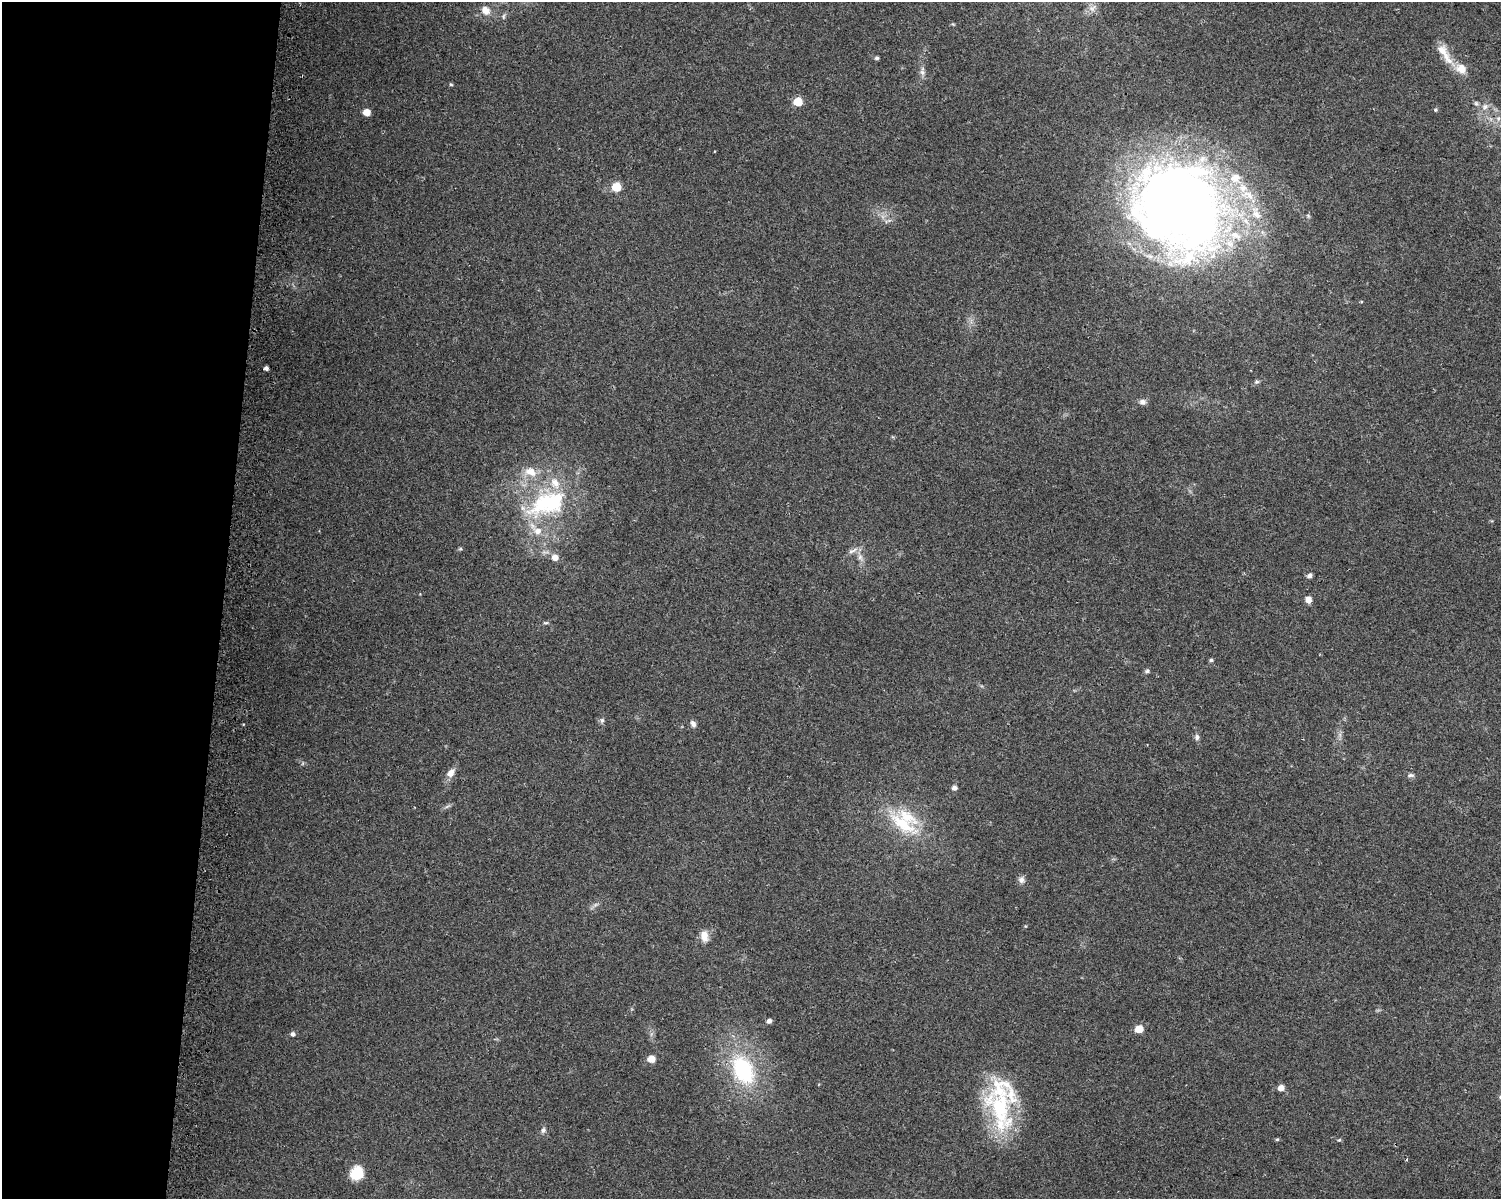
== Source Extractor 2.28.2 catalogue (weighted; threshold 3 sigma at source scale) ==
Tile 4 of 3 x 4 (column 1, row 2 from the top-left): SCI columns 317-1815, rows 2396-3592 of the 5070 x 4801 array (HDU 1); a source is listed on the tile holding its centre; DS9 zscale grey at full resolution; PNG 1503 x 1201 px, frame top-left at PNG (2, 2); no overlay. Shown black and unused: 15% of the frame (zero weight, under 2 of 3 exposures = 2% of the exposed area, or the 3 px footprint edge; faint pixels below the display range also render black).
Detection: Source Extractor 2.28.2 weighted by HDU 2 'WHT'; one run over the whole footprint, this tile lists its part. Background 0.0423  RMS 0.011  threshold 0.0477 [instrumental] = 3 sigma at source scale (4.5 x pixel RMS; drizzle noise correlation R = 1.50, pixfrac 1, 0.0396/0.0396 arcsec/px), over >= 5 px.
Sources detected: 67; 2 inside a brighter object's white glare — not listed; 11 inside a brighter listed object's ellipse — not listed separately; the other 54 listed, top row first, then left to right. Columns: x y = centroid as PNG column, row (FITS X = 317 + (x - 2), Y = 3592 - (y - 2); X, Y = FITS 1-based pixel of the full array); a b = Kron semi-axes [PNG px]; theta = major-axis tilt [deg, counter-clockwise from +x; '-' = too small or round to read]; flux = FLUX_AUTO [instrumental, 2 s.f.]
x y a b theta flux
1092 8 11 9 46 6.1
485 10 13 11 -42 9.6
503 16 8 5 -86 2.1
953 24 4 4 - 1.1
1445 54 38 10 -57 19
877 58 4 4 - 2.3
922 72 9 7 -54 4.3
451 84 5 4 - 1.2
798 102 6 5 - 32
1476 103 7 6 - 2.2
1485 107 10 8 52 5.9
1435 110 5 5 - 1.6
366 112 5 5 - 17
1498 118 7 6 - 3.2
617 187 5 5 - 48
1181 206 98 77 -48 1200
888 221 11 4 22 2.9
266 368 4 4 - 3.8
1257 382 6 6 - 2.2
1143 402 9 7 -7 4.5
530 472 17 12 -20 16
546 502 59 32 36 120
460 549 6 4 18 1.3
555 557 6 6 - 9
860 557 14 7 -63 6.5
1309 576 6 5 - 4.1
1308 600 7 6 - 6.9
546 623 8 4 0 1.7
1211 660 5 4 - 2
1147 671 6 5 - 2.2
602 720 7 6 - 2.6
693 724 10 6 -59 4
1340 735 7 4 -72 2.8
1197 737 8 6 -84 3.2
303 763 6 3 71 1.3
451 773 12 8 55 8.4
1410 775 10 5 1 2.8
954 788 5 5 - 4.5
448 806 11 3 29 2.3
903 824 56 17 -37 57
1021 880 9 9 - 4.5
595 905 7 4 19 2.4
704 936 15 9 -82 10
769 1021 5 4 - 4.6
1139 1029 5 5 - 25
293 1034 5 5 - 3.1
651 1059 6 5 - 13
743 1070 35 23 -64 100
1281 1088 5 5 - 8.5
1000 1108 66 30 -78 110
543 1130 9 7 61 3.4
1277 1139 5 4 - 1.3
1339 1140 5 5 - 1.4
357 1173 14 13 - 26